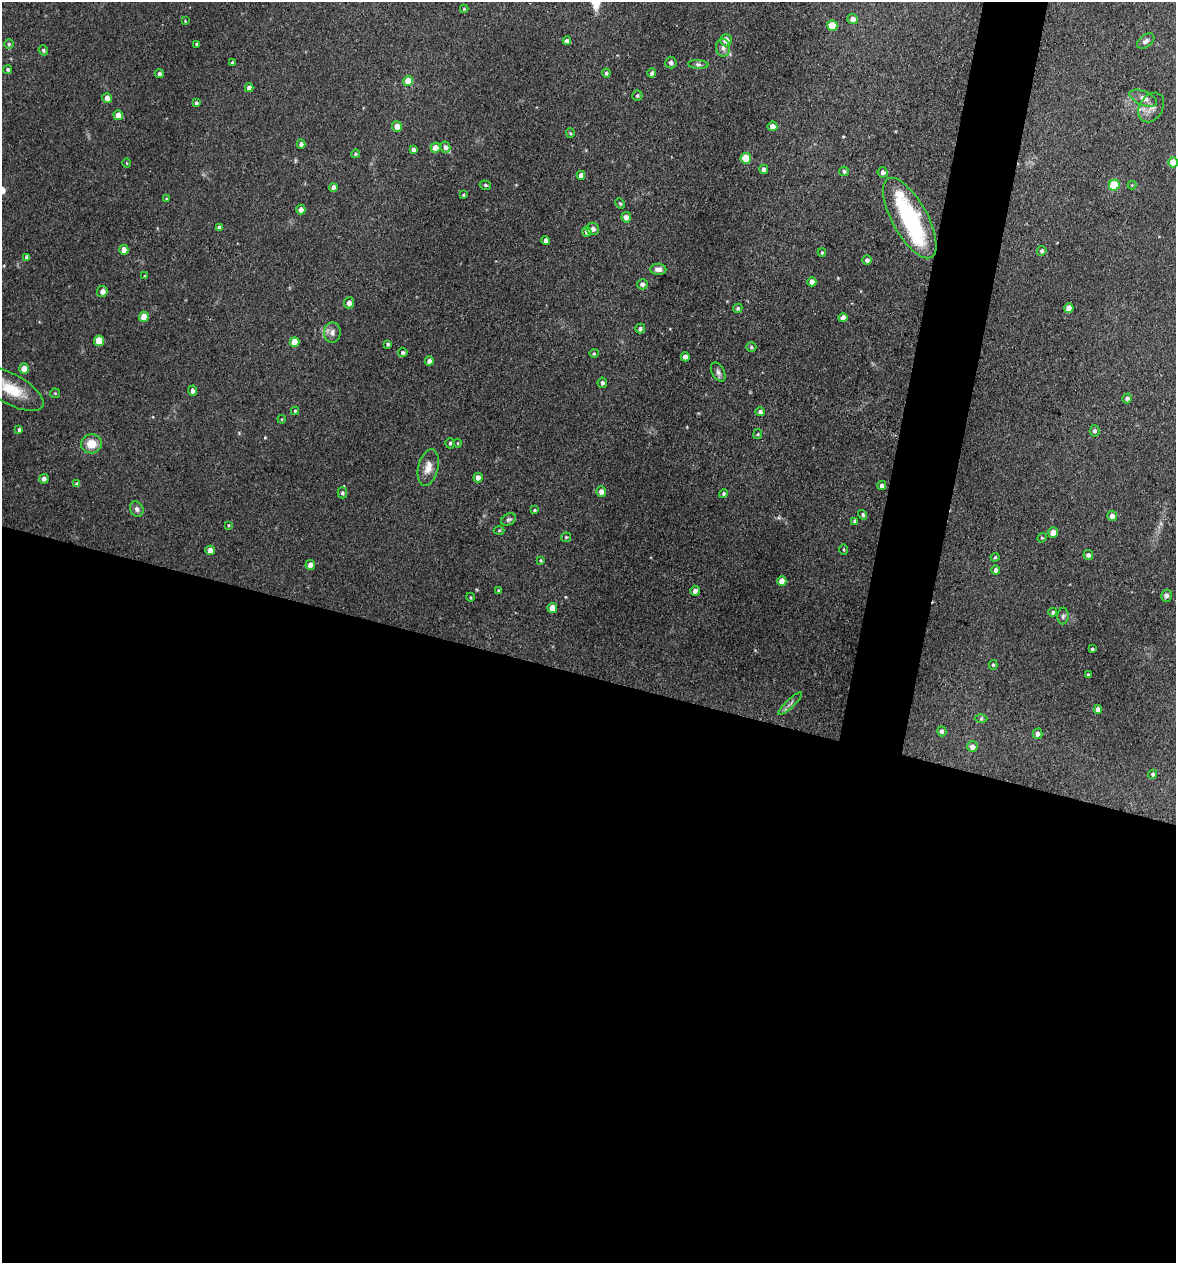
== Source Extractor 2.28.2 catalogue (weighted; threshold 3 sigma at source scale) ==
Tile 14 of 4 x 4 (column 2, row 4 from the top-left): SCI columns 1302-2475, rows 8-1268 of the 5073 x 5061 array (HDU 1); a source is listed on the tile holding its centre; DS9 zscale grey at full resolution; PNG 1178 x 1265 px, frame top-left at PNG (2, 2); each listed source drawn as its Kron ellipse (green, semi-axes under 4 px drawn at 4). Shown black and unused: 50% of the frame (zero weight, under 3 of 4 exposures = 1% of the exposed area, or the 3 px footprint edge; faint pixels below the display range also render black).
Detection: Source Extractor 2.28.2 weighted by HDU 2 'WHT'; one run over the whole footprint, this tile lists its part. Background 0.122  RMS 0.0083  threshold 0.0373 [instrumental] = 3 sigma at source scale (4.5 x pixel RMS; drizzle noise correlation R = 1.50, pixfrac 1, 0.05/0.05 arcsec/px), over >= 5 px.
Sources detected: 142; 1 inside a brighter object's white glare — neither listed nor drawn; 1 inside a brighter listed object's ellipse — not listed separately; the other 140 listed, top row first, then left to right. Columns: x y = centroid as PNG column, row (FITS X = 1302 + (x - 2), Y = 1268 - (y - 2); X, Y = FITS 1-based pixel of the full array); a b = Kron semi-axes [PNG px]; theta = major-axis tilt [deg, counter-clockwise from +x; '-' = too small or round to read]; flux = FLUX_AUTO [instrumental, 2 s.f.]
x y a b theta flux
464 9 4 4 - 0.89
853 19 5 5 - 4.3
185 21 3 3 - 0.55
832 25 5 5 - 17
726 40 6 5 - 6.7
567 41 4 4 - 3.3
1146 41 10 6 36 2.6
9 44 5 5 - 1.3
197 44 4 4 - 1.7
723 48 9 7 -88 3.5
43 50 5 4 - 1.4
671 62 6 5 - 2.5
232 63 4 3 - 1.3
698 64 10 4 -5 2.1
8 69 4 4 - 1.5
606 73 4 4 - 1.7
652 73 5 4 - 2.6
159 74 4 4 - 2
408 81 5 5 - 12
249 88 4 4 - 4.9
637 95 5 5 - 1.3
107 98 5 5 - 4.8
1143 98 14 7 -22 5.1
196 103 4 3 - 1.8
1151 107 16 11 58 7
118 115 5 5 - 7.8
397 126 5 5 - 7.2
772 126 5 5 - 4.9
570 133 4 4 - 1
301 144 4 4 - 3
445 147 5 5 - 2.8
435 148 5 5 - 6.9
413 150 4 3 - 2.3
355 154 4 4 - 1.2
746 158 5 5 - 19
1173 162 5 5 - 12
127 163 4 3 - 0.68
764 169 4 4 - 2.9
844 171 5 4 - 1.7
883 172 5 5 - 2.6
581 175 4 4 - 3.9
485 185 6 4 -15 1.3
1114 185 5 5 - 39
1132 185 4 4 - 0.71
333 187 4 4 - 4.1
464 195 3 3 - 0.92
166 199 4 4 - 0.86
620 203 5 3 - 1.1
301 210 5 4 - 4.5
626 217 5 4 - 4.1
910 218 45 17 -61 87
219 228 4 4 - 2.8
593 229 6 6 - 3.1
587 232 5 4 - 3.3
546 240 4 4 - 2.9
124 250 5 4 - 6.2
1042 251 5 4 - 2
822 252 4 3 - 1.1
27 257 4 4 - 2.8
867 260 5 5 - 2.8
658 269 8 5 -1 3.9
145 276 3 3 - 0.81
812 282 4 4 - 6.1
642 284 5 5 - 2.7
102 291 5 5 - 4.6
349 303 5 5 - 4.8
738 308 5 4 - 1.4
1069 308 5 4 - 8.2
144 317 5 4 - 11
843 317 4 4 - 3.9
640 329 5 5 - 1.8
332 333 10 8 88 3.9
99 341 5 5 - 20
294 342 5 5 - 13
388 344 3 3 - 1.5
751 347 5 4 - 1.5
403 352 5 4 - 1.9
594 353 4 4 - 0.99
685 357 4 4 - 5.5
429 361 4 4 - 3.5
24 369 5 5 - 8.4
718 372 10 6 -61 3
602 383 5 4 - 2.4
12 389 35 15 -29 28
193 391 5 4 - 3.3
55 393 5 5 - 0.96
1127 398 5 4 - 2.4
295 411 4 4 - 1
760 412 4 4 - 2.4
282 419 4 3 - 0.68
19 430 4 4 - 1.7
1095 431 5 5 - 2.4
758 434 5 4 - 1
450 443 5 5 - 1.6
457 443 4 3 - 0.69
91 444 10 9 - 13
428 467 18 10 76 8.9
478 477 5 4 - 4.5
44 479 5 4 - 2.9
77 484 4 4 - 2.6
882 486 4 4 - 2.9
601 492 5 5 - 4.9
342 493 5 5 - 1.8
723 494 5 4 - 1.5
137 509 8 6 -62 3
535 510 4 4 - 0.91
863 515 5 4 - 1.4
1112 516 5 5 - 4.9
509 519 8 5 29 1.9
854 521 4 3 - 1.1
228 525 3 3 - 0.74
499 530 5 3 - 0.85
1053 532 5 5 - 8.9
566 537 5 4 - 1
1042 538 5 4 - 1
210 550 5 4 - 5.7
844 550 5 3 - 0.8
1088 555 5 4 - 3
995 557 4 4 - 0.98
541 560 3 3 - 0.88
310 565 5 5 - 5.6
996 570 4 4 - 2.7
782 581 5 4 - 9.8
499 591 3 3 - 1.3
695 591 5 4 - 3.3
1166 596 6 5 - 2.1
470 597 4 3 - 0.76
552 608 5 4 - 8.6
1053 612 4 4 - 1.5
1063 616 8 5 88 2.1
1092 649 3 3 - 1.1
993 665 5 4 - 1.1
1088 675 3 3 - 1.3
790 703 15 3 43 2.4
1098 709 4 4 - 4.2
981 719 6 4 1 1.3
942 731 5 4 - 2.2
1038 734 5 4 - 3
972 747 5 5 - 4.4
1153 774 5 4 - 1.6
Isophote crosses this tile's border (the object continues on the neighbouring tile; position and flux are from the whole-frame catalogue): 1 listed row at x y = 1173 162